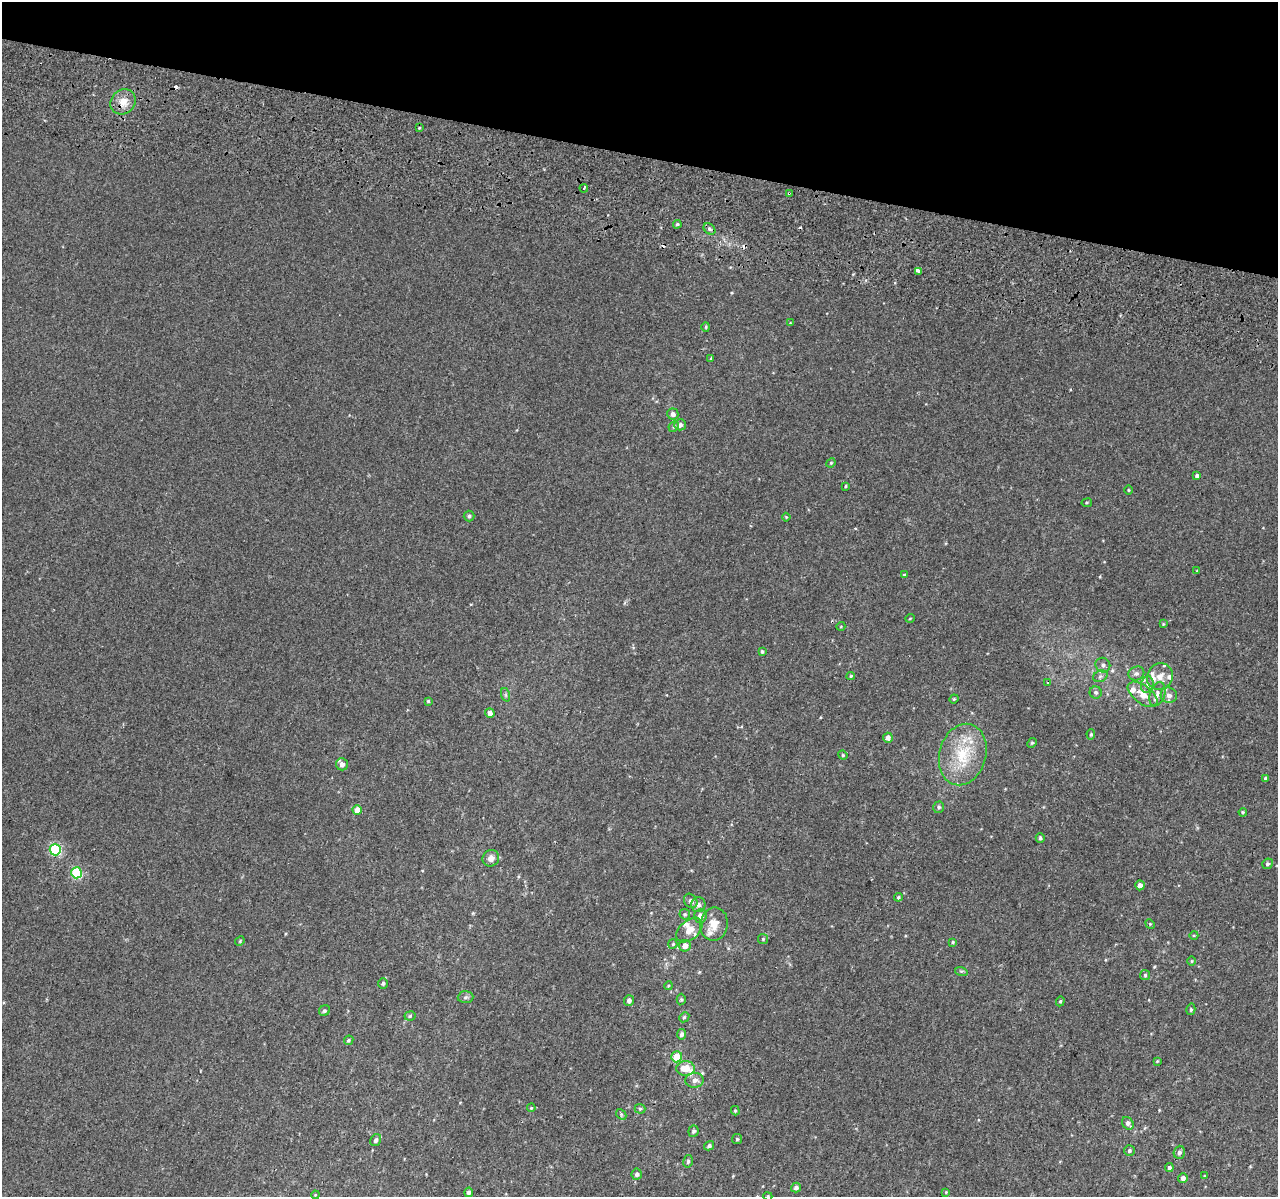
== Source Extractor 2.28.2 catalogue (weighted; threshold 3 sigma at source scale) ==
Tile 2 of 4 x 4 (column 2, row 1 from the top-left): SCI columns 1331-2606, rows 3915-5109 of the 5221 x 5500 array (HDU 1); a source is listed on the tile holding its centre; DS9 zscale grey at full resolution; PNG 1280 x 1199 px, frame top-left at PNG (2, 2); each listed source drawn as its Kron ellipse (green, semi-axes under 4 px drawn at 4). Shown black and unused: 13% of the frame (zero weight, under 2 of 3 exposures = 6% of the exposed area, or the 3 px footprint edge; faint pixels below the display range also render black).
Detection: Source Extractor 2.28.2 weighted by HDU 2 'WHT'; one run over the whole footprint, this tile lists its part. Background 0.014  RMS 0.0065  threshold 0.0293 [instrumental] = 3 sigma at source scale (4.5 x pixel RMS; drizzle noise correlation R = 1.50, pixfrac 1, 0.0396/0.0396 arcsec/px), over >= 5 px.
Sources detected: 127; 5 cosmic-ray / hot-pixel residue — neither listed nor drawn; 11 inside a brighter listed object's ellipse — not listed separately; the other 111 listed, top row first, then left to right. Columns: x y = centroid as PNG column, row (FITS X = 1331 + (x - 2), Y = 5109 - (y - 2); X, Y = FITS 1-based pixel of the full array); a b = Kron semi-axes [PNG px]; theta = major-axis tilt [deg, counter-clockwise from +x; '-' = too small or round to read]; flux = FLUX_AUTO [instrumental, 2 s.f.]
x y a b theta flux
123 102 13 12 - 6.7
419 128 3 2 - 0.72
584 188 4 3 - 2.3
789 193 3 2 - 0.72
677 224 4 3 - 0.78
709 229 6 5 - 1.5
919 271 3 3 - 29
790 323 3 3 - 0.44
706 327 4 4 - 0.68
711 358 3 2 - 1.6
673 414 5 5 - 2.5
680 425 6 5 - 1.8
674 426 5 5 - 1
831 463 5 4 - 0.75
1197 476 4 4 - 1.6
846 486 3 3 - 0.62
1128 490 5 3 - 0.57
1087 503 5 3 - 0.61
469 516 5 5 - 1
786 517 4 3 - 0.6
1197 571 3 3 - 0.49
904 575 4 4 - 0.75
910 618 4 3 - 0.43
1163 624 4 3 - 0.51
841 626 4 3 - 0.45
762 652 4 3 - 0.98
1103 665 7 7 - 2.3
1136 673 8 6 24 2.1
851 676 4 4 - 0.76
1100 676 7 5 22 1.8
1160 676 13 12 - 5.9
1048 683 3 2 - 0.4
1147 685 8 6 75 2
1096 692 6 6 - 1.3
1142 694 17 9 -37 7.9
1157 694 12 7 72 3.5
506 695 7 4 -71 0.98
1169 695 8 7 - 2.7
954 699 4 4 - 0.62
428 701 3 3 - 0.61
490 713 5 4 - 2.6
1091 734 5 4 - 0.88
888 738 5 5 - 3.1
1032 743 5 4 - 0.83
963 754 31 23 74 27
843 755 5 4 - 0.78
342 764 6 6 - 3.6
1266 778 4 4 - 1.3
939 807 6 5 - 1.1
357 810 4 4 - 6.3
1243 812 4 4 - 0.76
1040 838 4 4 - 1.1
55 850 5 5 - 56
491 858 8 8 - 3.6
1267 864 6 5 - 1
76 873 5 5 - 43
1140 885 5 4 - 2.9
898 897 4 3 - 0.82
691 901 8 6 -54 2.1
698 905 7 7 - 2.3
685 914 5 5 - 0.91
700 916 7 6 - 3.8
714 924 17 13 81 8.4
1150 924 5 4 - 0.57
689 930 15 9 41 6.9
1194 935 4 3 - 0.51
763 939 5 5 - 0.78
240 941 5 4 - 0.66
953 942 4 3 - 0.66
673 944 5 4 - 0.68
685 946 6 5 - 4.3
1192 961 5 3 - 0.61
961 971 6 4 -17 0.82
1145 975 5 5 - 1
383 983 5 4 - 1.3
668 986 4 3 - 0.57
465 997 8 6 2 1.4
681 999 6 4 -90 0.92
629 1000 5 5 - 2
1060 1001 5 4 - 0.77
1191 1009 6 4 76 0.98
324 1011 6 5 - 1.1
410 1016 5 4 - 0.99
684 1017 5 4 - 0.85
681 1034 5 4 - 2
349 1040 5 4 - 0.97
677 1057 5 5 - 13
1157 1061 4 3 - 0.55
686 1068 9 7 -1 8.3
695 1080 9 7 4 3.3
531 1108 4 4 - 0.6
640 1109 5 5 - 0.89
735 1111 5 4 - 0.77
621 1114 6 4 -47 0.83
1128 1123 7 5 -53 2.4
693 1131 6 5 - 1.3
737 1139 5 5 - 0.81
376 1140 6 5 - 1.6
709 1146 5 4 - 1.3
1129 1151 5 5 - 1.2
1179 1152 6 5 - 2
688 1161 6 5 - 1.1
1169 1168 4 4 - 1.4
637 1174 5 5 - 1.8
1204 1176 4 2 - 0.47
1183 1178 5 5 - 2.5
796 1188 5 4 - 1.9
469 1192 4 4 - 1.7
946 1192 4 3 - 0.47
315 1195 4 3 - 0.51
768 1196 4 4 - 0.72
Overlapping masked pixels (flux is a lower limit): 1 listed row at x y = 789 193
Isophote crosses this tile's border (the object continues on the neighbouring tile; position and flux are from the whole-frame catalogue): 1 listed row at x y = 768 1196